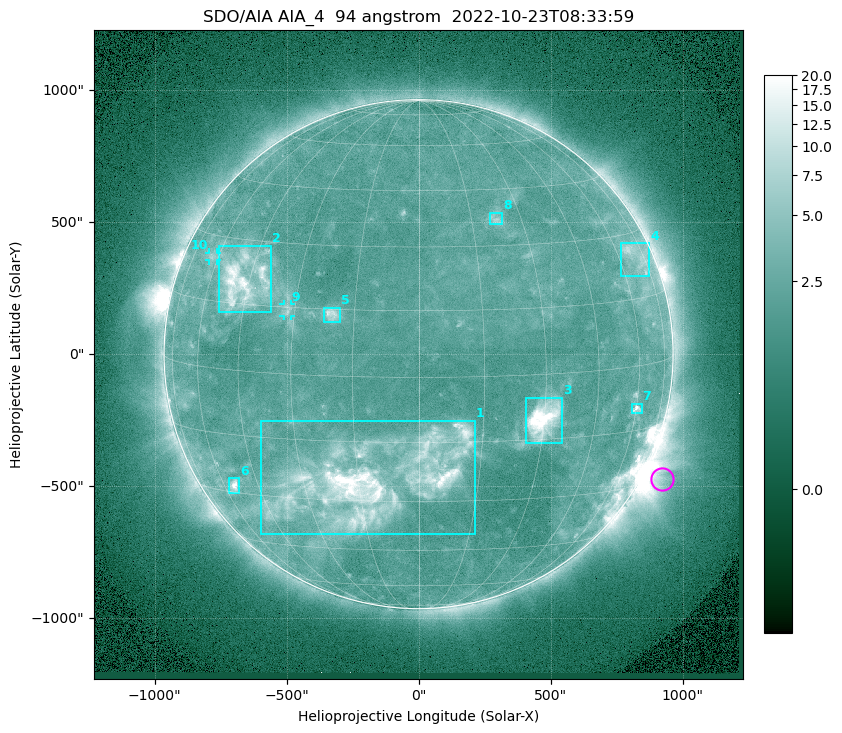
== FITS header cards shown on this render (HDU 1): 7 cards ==
TELESCOP= 'SDO/AIA '           / For AIA: SDO/AIA
INSTRUME= 'AIA_4   '           / For AIA: AIA_ATA1, AIA_ATA2, AIA_ATA3 or AIA_AT
WAVELNTH=                   94 / [angstrom] Wavelength
WAVEUNIT= 'angstrom'           / Wavelength unit: angstrom
DATE-OBS= '2022-10-23T08:33:59.122' / [ISO] Date when observation started; ISO 8
CTYPE1  = 'HPLN-TAN'           / CTYPE1: HPLN
CTYPE2  = 'HPLT-TAN'           / CTYPE2: HPLT

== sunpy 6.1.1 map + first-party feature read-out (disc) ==
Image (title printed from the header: SDO/AIA AIA_4  94 angstrom  2022-10-23T08:33:59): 1024 x 1024 px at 2.4 arcsec/px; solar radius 964 arcsec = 402 px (full disc in frame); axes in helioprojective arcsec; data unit not stated in the header (colour bar unlabelled)
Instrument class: DISC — disc imager (sunpy class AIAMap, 94 A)
Bright regions (active regions / flare kernels): reference = the median radial profile (limb darkening/brightening removed); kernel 9 px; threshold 5 sigma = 2.86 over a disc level ~2.16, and >= 1.15x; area >= 12 px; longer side >= 10 px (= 24 arcsec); searched inside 0.97 R_sun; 10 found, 10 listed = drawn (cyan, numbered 1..; 2 of them under ~33 arcsec drawn as corner ticks so the feature stays visible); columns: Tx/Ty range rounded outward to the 5 arcsec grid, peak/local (2 s.f.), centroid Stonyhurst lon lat
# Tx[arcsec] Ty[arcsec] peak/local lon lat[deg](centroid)
1 -600..215 -685..-250 12 -11 -25
2 -755..-560 155..410 8.3 -47 +20
3 405..545 -340..-165 15 +30 -10
4 765..875 295..420 3.6 +70 +24
5 -360..-295 120..175 4.8 -20 +14
6 -720..-680 -525..-470 7.2 -55 -28
7 805..845 -225..-185 4.9 +60 -10
8 265..320 490..535 3.3 +22 +37
9 -510..-485 145..190 2.7 -32 +14
10 -795..-760 355..385 2.7 -63 +25
Off-limb structures (1.02-1.3 R_sun): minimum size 162 px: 5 found; the strongest spans PA ~225..265 deg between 1.02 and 1.3 R_sun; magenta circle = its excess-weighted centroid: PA ~245 deg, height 1.08 R_sun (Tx ~925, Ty ~-475 arcsec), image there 3.7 x the reference